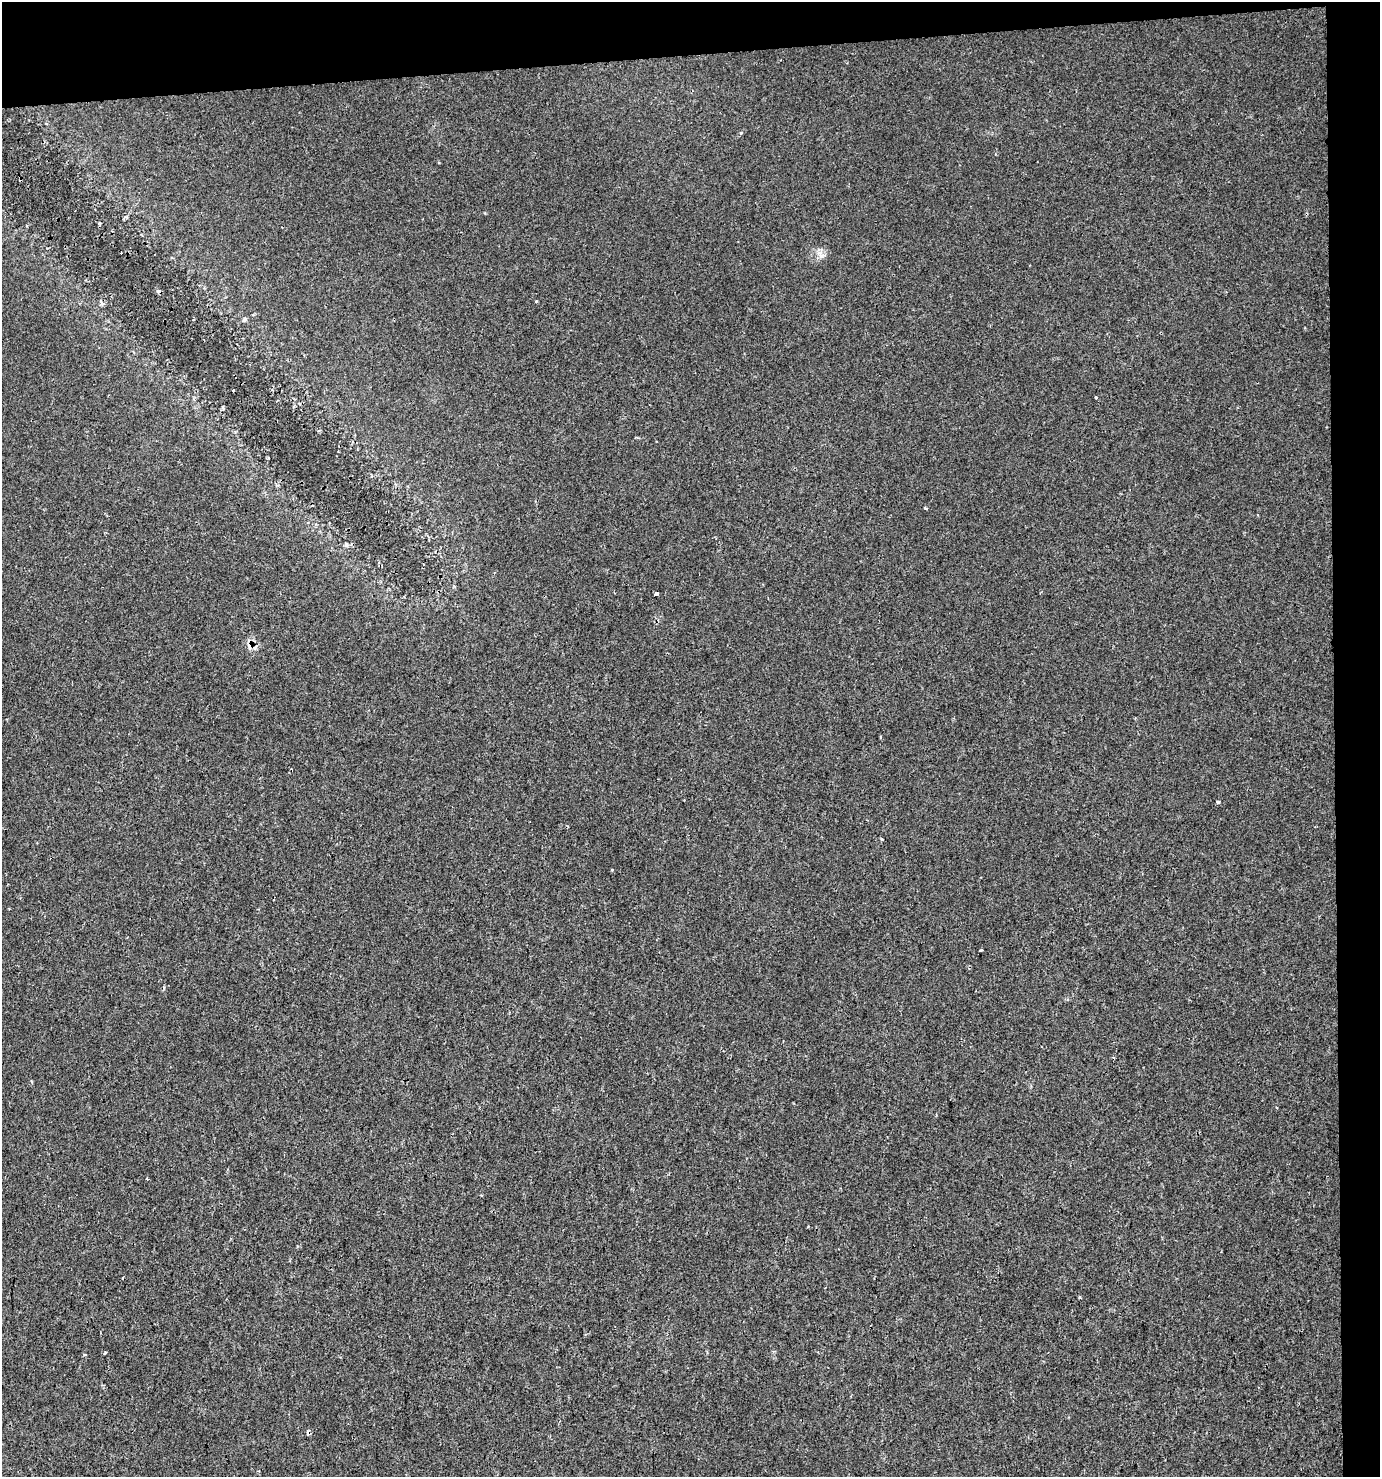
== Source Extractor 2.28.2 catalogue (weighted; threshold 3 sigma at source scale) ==
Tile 3 of 3 x 3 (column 3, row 1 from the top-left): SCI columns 2792-4169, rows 2952-4426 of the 4169 x 4426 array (HDU 1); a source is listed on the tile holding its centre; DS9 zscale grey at full resolution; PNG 1382 x 1479 px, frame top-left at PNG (2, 2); no overlay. Shown black and unused: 7% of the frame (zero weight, under 2 of 3 exposures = <1% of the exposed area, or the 3 px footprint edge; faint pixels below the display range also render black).
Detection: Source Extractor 2.28.2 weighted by HDU 2 'WHT'; one run over the whole footprint, this tile lists its part. Background 0.00468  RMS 0.0037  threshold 0.0165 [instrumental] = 3 sigma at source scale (4.5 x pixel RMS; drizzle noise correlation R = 1.50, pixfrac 1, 0.0396/0.0396 arcsec/px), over >= 5 px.
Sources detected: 18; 4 cosmic-ray / hot-pixel residue — not listed; the other 14 listed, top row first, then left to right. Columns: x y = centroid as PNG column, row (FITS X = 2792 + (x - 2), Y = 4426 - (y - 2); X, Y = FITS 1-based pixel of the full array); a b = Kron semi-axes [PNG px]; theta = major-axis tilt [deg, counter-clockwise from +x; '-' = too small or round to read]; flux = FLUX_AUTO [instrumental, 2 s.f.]
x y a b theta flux
821 256 7 4 -19 1
536 301 3 3 - 0.54
245 319 4 4 - 1
233 390 3 3 - 1
1096 397 3 3 - 1.5
926 508 4 3 - 0.47
346 545 7 4 65 0.64
656 594 4 3 - 4.6
250 646 10 7 -88 2.4
1218 802 4 4 - 0.45
612 870 3 3 - 0.47
980 950 3 3 - 1.5
147 1179 3 2 - 0.49
105 1353 3 3 - 0.49
Overlapping masked pixels (flux is a lower limit): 1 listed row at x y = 250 646